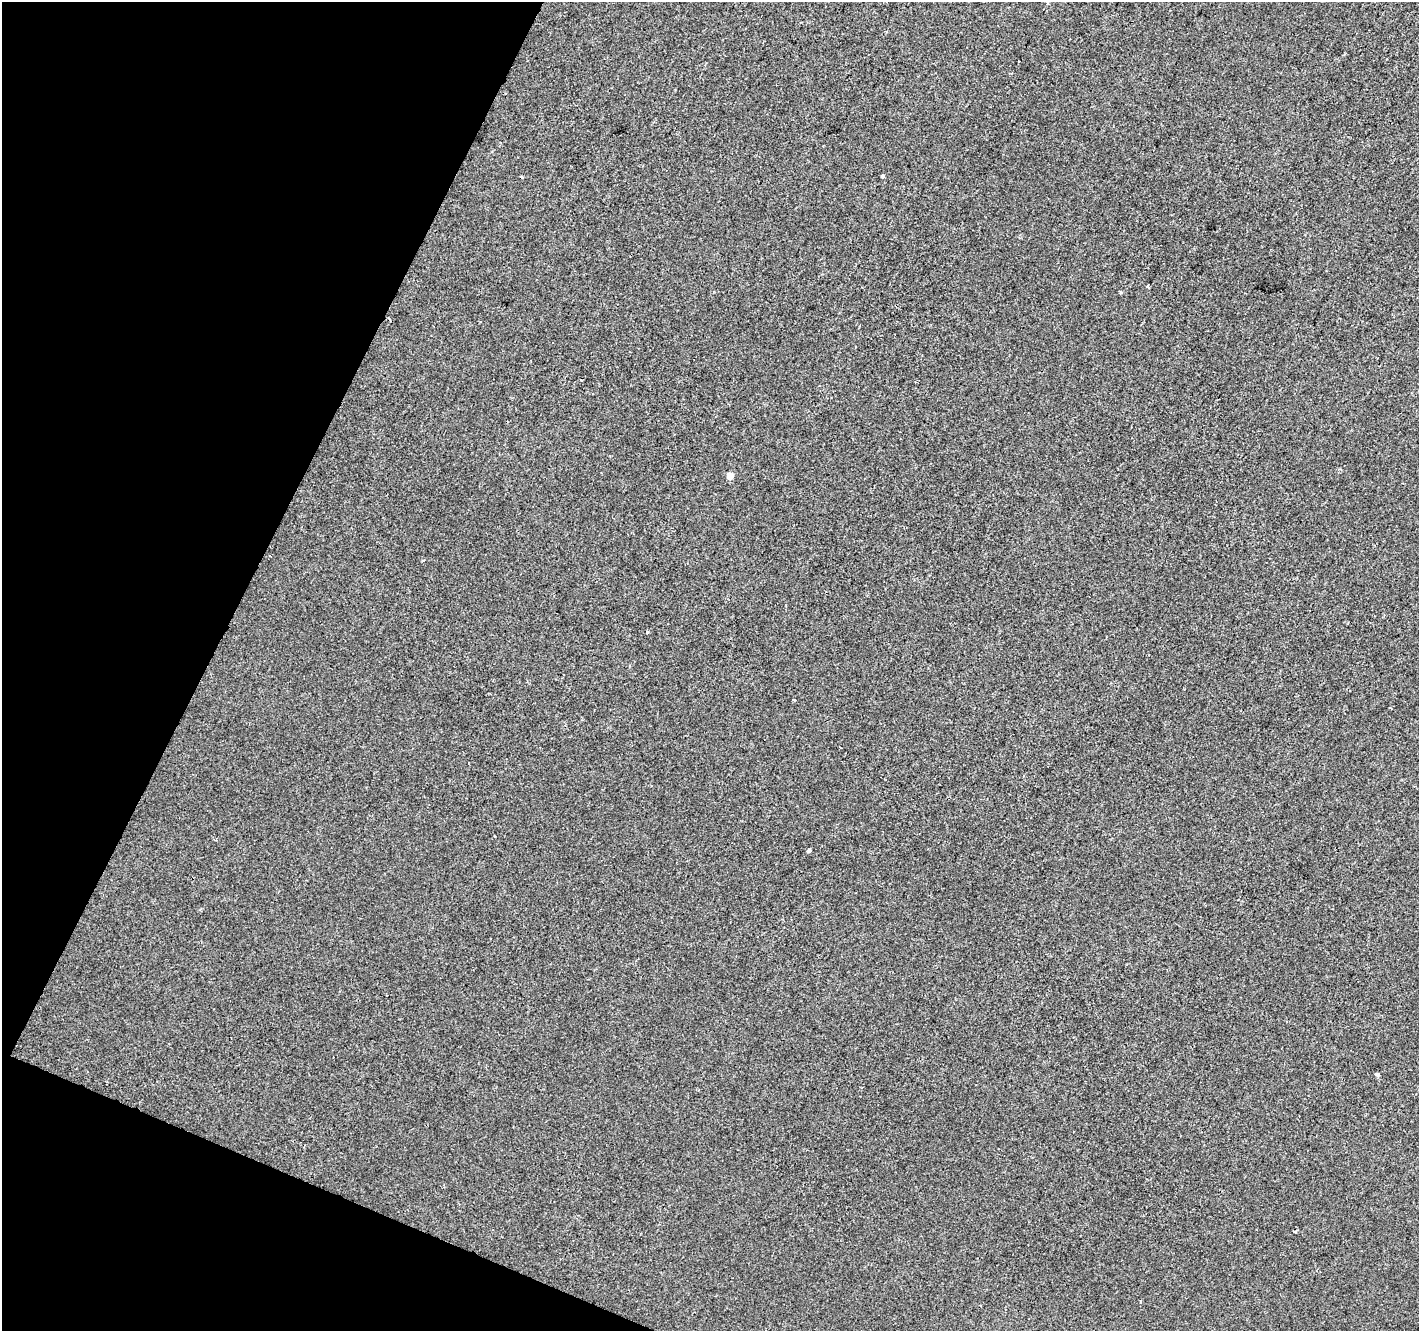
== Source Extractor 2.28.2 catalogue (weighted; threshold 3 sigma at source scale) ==
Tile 9 of 4 x 4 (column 1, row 3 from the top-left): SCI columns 7-1423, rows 1599-2927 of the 5674 x 5788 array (HDU 1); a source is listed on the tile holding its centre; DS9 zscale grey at full resolution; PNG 1421 x 1333 px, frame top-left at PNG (2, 2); no overlay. Shown black and unused: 20% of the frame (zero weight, under 2 of 3 exposures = <1% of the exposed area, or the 3 px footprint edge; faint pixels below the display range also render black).
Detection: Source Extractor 2.28.2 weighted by HDU 2 'WHT'; one run over the whole footprint, this tile lists its part. Background -9.49e-05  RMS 0.0042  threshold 0.0189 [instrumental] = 3 sigma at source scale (4.5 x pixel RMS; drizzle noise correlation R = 1.50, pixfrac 1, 0.0396/0.0396 arcsec/px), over >= 5 px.
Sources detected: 9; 2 cosmic-ray / hot-pixel residue — not listed; the other 7 listed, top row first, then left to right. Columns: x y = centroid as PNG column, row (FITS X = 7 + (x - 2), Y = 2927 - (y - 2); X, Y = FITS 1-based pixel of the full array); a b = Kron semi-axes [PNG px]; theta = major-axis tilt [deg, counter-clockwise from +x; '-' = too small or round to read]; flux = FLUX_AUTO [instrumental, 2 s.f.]
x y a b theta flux
1047 3 3 3 - 0.61
882 176 3 3 - 1.9
1147 286 4 3 - 1.9
730 476 5 4 - 5.7
794 700 3 3 - 0.43
809 851 4 3 - 1.3
1377 1074 5 4 - 0.8